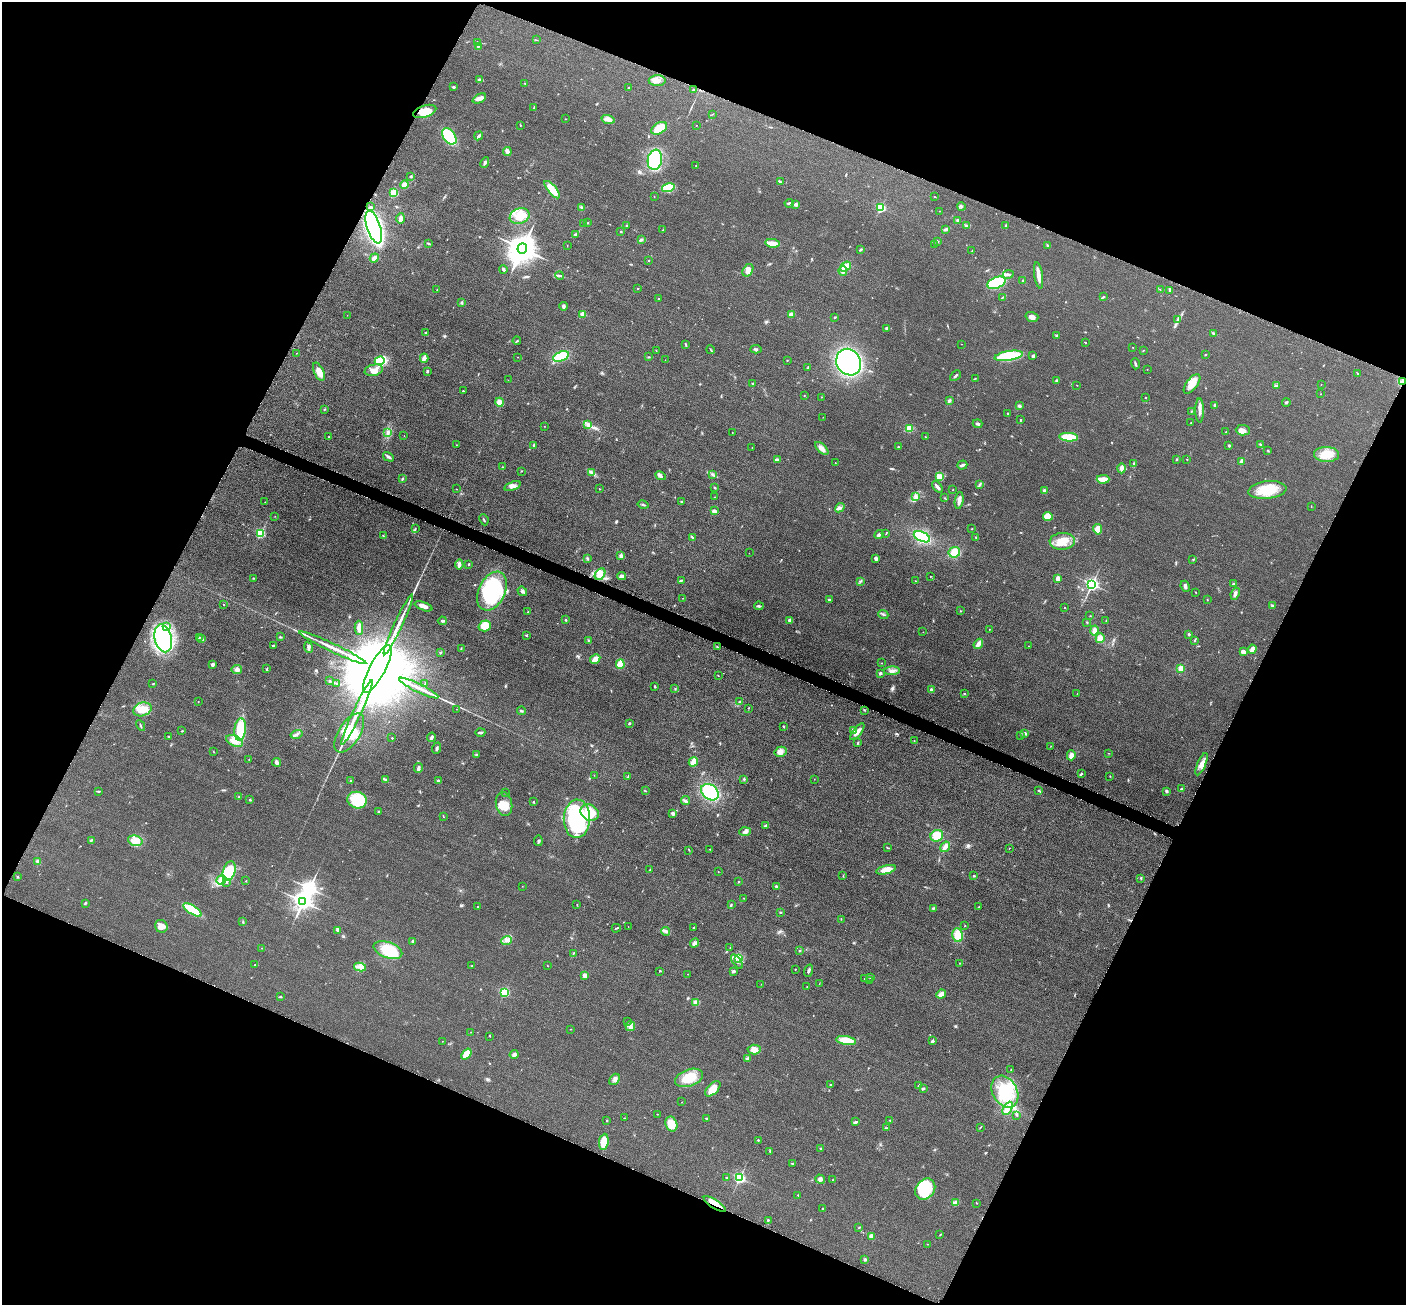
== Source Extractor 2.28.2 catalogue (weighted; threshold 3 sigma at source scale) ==
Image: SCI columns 15-5630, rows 154-5363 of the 5650 x 5662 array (HDU 1 of 3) = the unmasked area's bounding box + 8 px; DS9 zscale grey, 4 x 4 block average (1 PNG px = mean of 4 x 4 image px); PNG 1408 x 1307 px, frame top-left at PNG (2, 2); each listed source drawn as its Kron ellipse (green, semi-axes under 4 px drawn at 4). Shown black and unused: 44% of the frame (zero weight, under 3 of 6 exposures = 2% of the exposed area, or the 3 px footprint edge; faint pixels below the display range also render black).
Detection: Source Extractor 2.28.2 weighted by HDU 2 'WHT'. Background 0.0814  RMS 0.0096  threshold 0.0393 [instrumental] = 3 sigma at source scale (4.09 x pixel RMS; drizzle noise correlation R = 1.36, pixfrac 0.8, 0.05/0.05 arcsec/px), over >= 5 px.
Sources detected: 544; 2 too faint to see at this stretch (4 x 4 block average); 5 inside a brighter object's white glare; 1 cosmic-ray / hot-pixel residue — neither listed nor drawn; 4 coinciding with a brighter row at this scale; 26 inside a brighter listed object's ellipse — not listed separately; of the other 506, all 500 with FLUX_AUTO >= 0.99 (the completeness limit of this list) listed and drawn (6 fainter detections not listed), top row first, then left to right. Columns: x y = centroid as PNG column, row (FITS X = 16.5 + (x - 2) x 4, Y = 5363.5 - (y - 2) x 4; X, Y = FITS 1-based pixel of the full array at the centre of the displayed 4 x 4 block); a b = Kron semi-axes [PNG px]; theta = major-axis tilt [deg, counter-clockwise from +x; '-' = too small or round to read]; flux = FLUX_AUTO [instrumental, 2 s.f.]
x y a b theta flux
536 40 2 2 - 1.9
477 43 3 2 - 5.2
478 46 3 2 - 4.3
479 80 4 3 - 9.3
657 81 8 5 1 32
525 84 2 2 - 2.3
453 87 3 2 - 6.4
628 88 2 2 - 2.2
693 90 3 2 - 6.1
479 98 7 4 27 30
534 108 2 2 - 2.4
425 111 12 6 18 68
712 114 2 2 - 1.5
565 119 2 2 - 1.4
608 119 7 3 -15 34
520 125 2 2 - 2.6
696 125 2 2 - 2
659 128 8 5 32 66
449 136 9 6 -53 230
479 136 5 3 - 9.6
507 151 4 2 - 32
655 160 10 7 80 400
485 163 5 3 - 13
696 165 2 2 - 1.3
411 177 3 2 - 4.5
780 182 3 2 - 8.2
405 185 4 4 - 37
668 188 6 4 13 88
552 190 11 4 -50 76
394 193 2 2 - 330
654 196 2 2 - 3.2
934 196 2 2 - 2
789 203 5 3 - 8.3
796 204 3 2 - 15
371 206 3 2 - 3.7
961 206 4 2 - 5.5
582 208 4 3 - 8.6
880 208 2 2 - 450
939 211 2 2 - 1
520 216 10 7 20 65
401 219 5 2 - 27
958 220 2 2 - 25
588 223 2 2 - 2.7
584 224 2 2 - 2
966 225 3 2 - 6.9
1005 225 3 2 - 3.6
626 226 3 2 - 7.6
374 227 17 6 -72 1400
946 229 3 2 - 4.8
663 230 2 2 - 2.1
621 231 2 2 - 4.6
575 234 3 2 - 6.5
641 240 3 3 - 7.5
937 241 4 2 - 7.2
429 243 4 2 - 6
772 243 7 3 -7 68
935 244 2 2 - 1.7
567 245 2 2 - 1.4
1047 245 2 2 - 5.2
522 248 5 4 - 9300
861 249 3 2 - 8.8
972 251 2 2 - 1.7
374 258 5 3 - 31
648 260 2 2 - 8.8
845 267 6 3 38 73
503 269 4 2 - 9.4
748 270 7 4 58 40
843 271 5 3 - 18
1008 274 5 2 - 7.7
1039 275 13 2 -81 50
560 276 4 2 - 7.1
1023 280 2 2 - 5.1
997 283 10 5 21 280
637 289 2 2 - 2.2
437 290 2 2 - 1.7
1160 290 2 2 - 1.4
1170 290 3 2 - 17
1002 297 3 2 - 3.9
1103 297 3 2 - 5.4
659 299 2 2 - 2.3
462 303 4 2 - 6.1
564 306 4 3 - 11
583 314 2 2 - 140
791 314 2 2 - 39
347 315 2 2 - 1
835 317 4 2 - 3.6
1032 317 6 4 -16 28
1178 319 4 2 - 6.8
887 328 2 2 - 8.9
425 332 2 2 - 4.6
1213 333 3 2 - 6.9
1057 336 3 2 - 5.3
517 341 4 2 - 5.2
1085 342 2 2 - 2.9
686 344 4 2 - 4.4
962 344 2 2 - 1
1133 347 2 2 - 2
756 349 6 2 4 7.5
711 350 4 2 - 3.9
656 351 2 2 - 1.4
1143 351 3 2 - 2.2
296 353 2 2 - 1.8
1205 355 2 2 - 3.2
561 356 8 5 20 160
1009 356 14 5 9 290
1033 356 3 3 - 8
517 357 2 2 - 1.2
649 357 3 2 - 3.7
424 358 4 3 - 25
665 360 2 2 - 1.4
787 360 2 2 - 1.8
380 361 5 4 - 170
849 362 14 12 -59 990
1135 364 6 2 -73 9.4
808 367 3 2 - 3.4
1147 369 2 2 - 1.3
374 370 9 5 12 47
427 371 3 2 - 5.9
319 372 10 4 -67 45
1357 373 2 2 - 1.6
955 376 6 2 44 8.6
975 378 2 2 - 2.3
508 380 2 2 - 0.99
1057 381 3 3 - 7.5
1402 382 2 2 - 5.7
752 384 2 2 - 7.5
1192 384 12 5 53 47
1321 384 2 2 - 1.4
1077 385 2 2 - 2.1
1276 386 3 3 - 8.6
463 391 2 2 - 9.6
1321 394 2 2 - 1.4
804 395 2 2 - 1.5
821 397 2 2 - 1.5
1145 397 2 2 - 3
949 401 3 2 - 12
499 402 4 4 - 35
1286 402 4 2 - 6.4
1215 405 2 2 - 46
1019 406 2 2 - 26
324 409 2 2 - 3.1
1200 410 12 3 -89 26
1191 412 2 2 - 3.4
1008 413 2 2 - 4.8
823 417 2 2 - 1.5
1020 420 2 2 - 4.5
1191 423 2 2 - 2.2
978 424 5 2 - 10
587 425 2 2 - 4.9
544 426 2 2 - 1.6
909 428 4 4 - 49
1243 430 7 5 -2 38
388 432 2 2 - 5.6
732 432 2 2 - 1.4
1226 432 2 2 - 3.2
329 436 2 2 - 1.7
404 436 2 2 - 1.2
925 437 2 2 - 1.9
1069 437 9 4 -4 130
1260 444 3 2 - 5.2
456 445 2 2 - 1.2
534 445 2 2 - 13
1229 445 3 2 - 6.4
898 447 2 2 - 4.9
752 448 2 2 - 1.1
822 448 8 3 -44 34
1268 450 2 2 - 3.5
1326 454 12 7 -3 83
388 457 6 3 -30 12
777 459 3 2 - 7.1
1176 459 2 2 - 4.2
1186 459 2 2 - 2.1
1242 461 4 2 - 28
835 463 2 2 - 2.7
1134 464 3 2 - 5.6
962 465 5 2 - 9.9
502 467 2 2 - 1.7
1121 468 5 3 - 18
521 471 2 2 - 2.5
591 472 3 3 - 7.6
712 474 3 2 - 4.4
660 476 5 3 - 11
940 477 3 3 - 12
402 479 3 2 - 6.7
1103 479 6 2 1 80
979 484 3 2 - 4.7
513 486 9 4 19 23
937 487 6 2 -49 17
715 488 3 2 - 4.3
456 489 2 2 - 2.2
599 489 2 2 - 2.7
953 489 2 2 - 2.2
1044 490 3 3 - 6.9
1267 490 19 8 6 140
916 496 4 3 - 11
714 497 2 2 - 1.5
944 498 3 2 - 3.5
959 501 8 3 81 28
265 502 2 2 - 1.5
681 502 2 2 - 29
643 505 5 2 - 6.2
1311 506 2 2 - 1.4
840 508 5 3 - 13
714 511 2 2 - 69
275 516 2 2 - 1.1
1048 516 5 4 - 73
484 520 6 2 -66 6.5
415 529 3 2 - 3.2
972 529 2 2 - 1.7
1098 529 5 4 - 62
260 534 2 2 - 510
886 534 2 2 - 2.3
879 535 5 2 - 18
383 536 2 2 - 3.2
692 537 3 2 - 4
922 537 9 5 -22 270
976 537 4 2 - 4.6
1062 541 12 8 3 81
954 552 6 5 - 51
749 553 2 2 - 1
621 556 2 2 - 63
876 558 3 2 - 19
587 559 4 2 - 5.3
1193 559 2 2 - 1.6
459 564 5 4 - 14
469 564 2 2 - 17
600 574 6 5 - 64
622 576 4 3 - 19
930 576 2 2 - 1.8
253 578 2 2 - 4.5
1058 578 3 3 - 27
681 581 3 2 - 4
861 581 3 2 - 5.5
915 581 2 2 - 1.7
1092 584 2 2 - 1500
1234 584 2 2 - 8.8
1185 586 6 3 -65 12
492 591 20 13 64 490
522 591 5 3 - 11
1196 592 2 2 - 2.1
1235 594 6 3 67 17
683 598 2 2 - 1.3
829 600 2 2 - 28
1207 600 2 2 - 1.8
223 604 2 2 - 2
423 606 9 3 -20 31
759 606 4 2 - 9.3
1272 606 4 3 - 7.7
1065 607 2 2 - 2.2
960 611 2 2 - 2.6
528 612 2 2 - 2.8
883 614 5 2 - 5.8
1090 616 2 2 - 2
566 620 2 2 - 4.9
790 620 3 2 - 5.9
442 621 4 2 - 7.6
1106 621 3 2 - 2.5
1087 622 2 2 - 2
398 624 33 2 65 85
485 626 6 5 - 77
167 627 3 3 - 10
359 628 7 3 90 37
989 629 2 2 - 1.4
1094 630 5 4 - 29
923 632 2 2 - 1.1
1189 634 3 2 - 5.8
526 635 3 2 - 3.8
199 637 3 2 - 5
280 637 2 2 - 3.4
163 638 14 8 -76 600
1100 638 5 4 - 29
202 639 4 2 - 4.6
1195 640 3 2 - 4.6
588 641 4 2 - 4.7
978 644 5 2 - 53
273 645 3 2 - 3.7
1029 646 2 2 - 1.8
308 647 5 3 - 11
717 647 4 2 - 3.5
333 648 37 2 -25 81
461 648 2 2 - 1.9
1252 649 4 3 - 24
1243 652 4 3 - 21
440 653 2 2 - 16
595 659 5 3 - 45
881 663 2 2 - 1.8
213 664 4 3 - 11
620 664 5 4 - 53
1181 668 4 3 - 37
237 669 5 4 - 19
267 669 3 2 - 4.7
377 669 26 8 62 190000
892 671 8 3 3 20
880 673 2 2 - 41
718 676 2 2 - 1.6
329 681 3 2 - 3.9
153 684 3 2 - 3.7
337 684 3 2 - 3.6
425 684 2 2 - 2
655 686 2 2 - 5.6
419 688 21 2 -26 50
675 689 2 2 - 4
931 689 3 3 - 8.2
964 693 3 2 - 2.9
1077 693 2 2 - 1.1
198 702 2 2 - 2.3
740 702 3 2 - 7.7
748 708 2 2 - 2.2
142 709 9 6 18 78
456 709 2 2 - 1.1
864 710 2 2 - 3.4
521 711 4 2 - 5.2
357 712 35 2 65 86
629 723 3 2 - 7
141 726 5 2 - 5.5
783 726 3 2 - 3.7
240 729 11 5 85 130
853 730 3 2 - 3.8
182 731 3 2 - 2.6
480 732 5 2 - 7
857 732 10 3 51 30
349 733 22 10 58 160
1025 733 3 2 - 6.7
296 734 6 2 15 12
168 736 4 2 - 3.7
1021 736 2 2 - 1.7
431 737 5 2 - 16
392 738 2 2 - 8.5
235 741 9 5 -23 39
914 741 2 2 - 2.7
858 743 3 2 - 4.5
1051 746 2 2 - 1.5
436 748 6 2 69 8.7
214 752 2 2 - 2.1
781 752 6 5 - 30
1109 753 2 2 - 1.9
477 754 2 2 - 2.1
1071 755 5 3 - 30
249 759 2 2 - 1.3
276 762 4 3 - 15
693 762 5 3 - 44
1202 764 12 4 67 32
418 768 5 3 - 12
1081 774 3 2 - 5.3
594 775 2 2 - 1.1
628 776 4 2 - 5.7
1110 776 2 2 - 1.7
744 779 2 2 - 5.5
814 779 2 2 - 3.1
385 780 4 2 - 6
350 781 2 2 - 2.2
438 781 3 3 - 7.1
1182 789 4 2 - 8.3
1038 790 2 2 - 3.8
98 791 4 2 - 5.2
646 791 2 2 - 2
1166 791 3 3 - 6.3
505 792 2 2 - 1.7
710 792 9 7 -40 280
239 797 3 2 - 4.2
250 800 2 2 - 3.7
357 800 10 8 -15 210
685 800 4 3 - 10
533 802 2 2 - 4
504 804 12 8 -78 66
379 812 3 2 - 4.1
590 813 9 7 -33 150
673 814 4 3 - 9.5
443 817 3 2 - 2.7
577 819 19 13 89 550
766 825 3 2 - 8.6
745 832 6 4 3 16
937 836 6 5 - 73
91 840 2 2 - 2.6
135 841 7 5 -16 36
538 841 5 2 - 7.9
945 847 6 3 56 23
887 848 3 2 - 3.4
1009 848 2 2 - 1.6
710 849 2 2 - 2.5
689 850 2 2 - 2
38 862 3 3 - 20
650 870 3 2 - 3
886 870 10 3 14 60
229 871 10 6 73 190
718 872 2 2 - 1.4
843 876 2 2 - 2.2
974 876 3 2 - 4.3
17 877 2 2 - 3.4
1141 878 2 2 - 4.9
221 880 5 5 - 75
246 881 2 2 - 2.5
226 882 2 2 - 5.3
739 882 2 2 - 3
522 886 2 2 - 1.1
776 887 3 2 - 8.7
744 898 2 2 - 1.5
303 902 3 3 - 3300
85 903 3 2 - 4.4
577 905 2 2 - 1.9
731 905 2 2 - 4.9
478 907 2 2 - 5.2
979 907 2 2 - 4
933 908 3 2 - 5.5
192 910 10 4 -33 170
781 912 2 2 - 4.1
841 919 2 2 - 2
243 922 2 2 - 3.5
161 926 6 6 - 41
965 926 2 2 - 3.5
628 927 2 2 - 1.1
616 928 4 2 - 5.5
693 928 2 2 - 14
338 930 3 2 - 4.8
666 931 4 3 - 12
958 935 7 5 -80 79
507 940 5 3 - 16
412 941 3 2 - 7.4
694 943 5 3 - 12
262 948 2 2 - 1.6
730 948 2 2 - 1.9
388 950 15 8 -19 180
799 951 3 2 - 3
574 953 3 2 - 3.3
738 959 4 3 - 12
737 961 8 2 -55 12
959 963 2 2 - 2.3
255 965 2 2 - 2.4
472 966 2 2 - 2.3
547 966 2 2 - 1.8
360 967 6 2 -11 14
795 969 2 2 - 3.1
659 971 2 2 - 1.6
733 971 4 3 - 10
809 971 6 2 72 9.1
688 974 2 2 - 1.4
585 975 3 2 - 30
870 978 2 2 - 2.6
864 979 2 2 - 4.3
869 981 2 2 - 2.9
761 984 2 2 - 1.3
819 984 2 2 - 1.2
807 987 2 2 - 1.4
504 992 2 2 - 530
941 994 5 3 - 36
281 996 2 2 - 2.6
696 1003 2 2 - 50
627 1022 2 2 - 2.8
630 1026 5 4 - 19
570 1029 2 2 - 1.4
471 1032 2 2 - 1.2
490 1036 2 2 - 1.8
846 1040 10 4 -8 100
442 1041 2 2 - 2
933 1041 3 3 - 8.1
754 1050 6 5 - 44
466 1054 6 3 52 67
514 1055 4 3 - 14
747 1059 4 3 - 11
1011 1070 3 2 - 3.8
689 1078 14 8 20 120
614 1079 6 4 53 17
830 1085 2 2 - 2.6
919 1085 4 2 - 4.1
713 1089 9 5 45 51
923 1089 4 2 - 5.5
1005 1092 17 12 -61 220
682 1102 2 2 - 1.2
1008 1108 7 4 63 32
657 1114 2 2 - 2.3
1017 1115 4 2 - 3.6
624 1118 2 2 - 1.7
706 1118 3 2 - 3.8
607 1121 2 2 - 3.7
890 1121 2 2 - 2.3
856 1122 2 2 - 4.3
671 1124 8 6 -72 72
980 1127 3 2 - 2.7
887 1128 2 2 - 1.5
758 1140 2 2 - 8.1
604 1142 8 4 82 87
820 1148 2 2 - 4.1
770 1151 4 2 - 4.3
792 1163 4 2 - 3.6
726 1178 2 2 - 2.2
740 1178 2 2 - 930
820 1179 5 4 - 13
832 1180 2 2 - 1.6
925 1189 11 9 52 240
798 1195 2 2 - 4
955 1203 2 2 - 130
976 1203 2 2 - 2.8
715 1204 13 3 -33 74
823 1208 3 2 - 3.3
768 1220 3 2 - 3.6
859 1227 2 2 - 4.2
940 1234 2 2 - 2.5
871 1236 2 2 - 88
928 1244 2 2 - 1.2
865 1260 3 3 - 6.7
Overlapping masked pixels (flux is a lower limit): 3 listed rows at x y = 425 111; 1402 382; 715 1204
Diffuse or blended objects may show on this block-average render without a row.